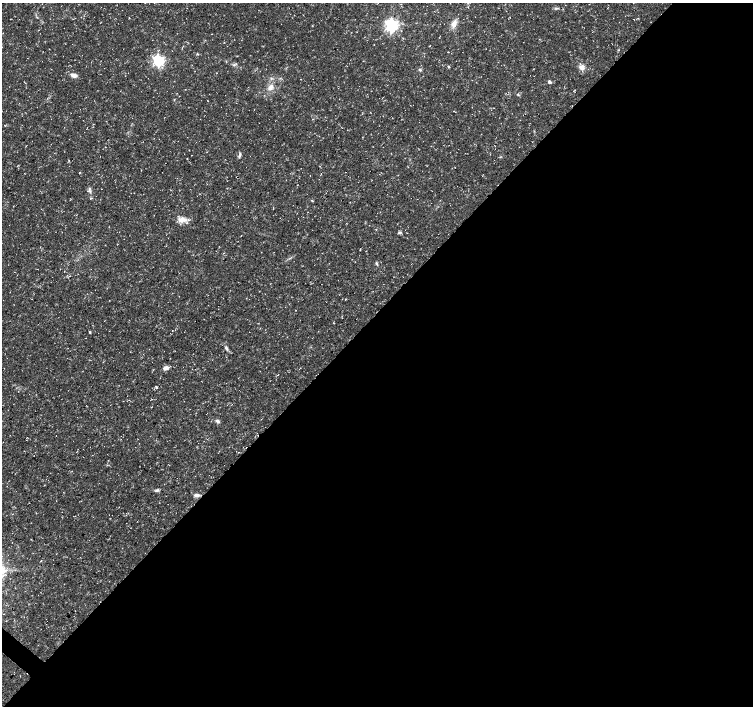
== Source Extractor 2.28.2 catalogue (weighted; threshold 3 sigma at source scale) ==
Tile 12 of 4 x 4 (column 4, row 3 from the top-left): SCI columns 4515-6016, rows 1641-3047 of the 6016 x 6028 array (HDU 1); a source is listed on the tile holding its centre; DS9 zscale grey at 2 x 2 block average (1 PNG px = mean of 2 x 2 image px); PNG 755 x 708 px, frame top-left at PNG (2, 3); no overlay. Shown black and unused: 56% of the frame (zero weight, under 3 of 5 exposures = <1% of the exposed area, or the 3 px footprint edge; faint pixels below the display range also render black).
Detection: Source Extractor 2.28.2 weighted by HDU 2 'WHT'; one run over the whole footprint, this tile lists its part. Background 0.0309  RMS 0.0024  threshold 0.0109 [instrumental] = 3 sigma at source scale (4.5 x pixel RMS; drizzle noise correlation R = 1.50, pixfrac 1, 0.0396/0.0396 arcsec/px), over >= 5 px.
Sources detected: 30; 1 inside a brighter listed object's ellipse — not listed separately; the other 29 listed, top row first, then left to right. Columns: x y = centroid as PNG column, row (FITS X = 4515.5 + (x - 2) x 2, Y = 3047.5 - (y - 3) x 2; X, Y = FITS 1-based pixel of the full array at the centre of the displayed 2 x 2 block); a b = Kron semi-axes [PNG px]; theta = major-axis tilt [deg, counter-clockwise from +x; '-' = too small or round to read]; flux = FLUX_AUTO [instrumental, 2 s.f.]
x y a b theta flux
556 8 4 2 - 0.72
454 23 10 6 73 3.6
391 25 4 4 - 150
198 54 4 2 - 0.3
158 60 4 4 - 100
234 65 4 3 - 0.84
448 66 4 3 - 0.64
582 67 7 6 - 3
420 70 5 3 - 0.78
74 75 9 5 -13 2.5
549 82 3 3 - 1.6
270 87 10 6 47 3.3
575 90 3 2 - 0.23
518 95 3 2 - 0.47
240 154 5 3 - 0.87
80 172 3 2 - 0.36
90 191 7 3 -51 1.2
312 201 4 2 - 0.42
182 220 11 7 -1 4.4
399 233 6 3 15 0.82
376 263 4 3 - 0.72
90 332 3 2 - 0.6
226 348 7 3 -61 1.3
166 368 7 5 9 2.1
156 388 3 2 - 0.56
217 421 5 3 - 1.5
157 490 7 3 28 0.99
196 495 8 4 -1 1.8
41 561 2 2 - 0.29